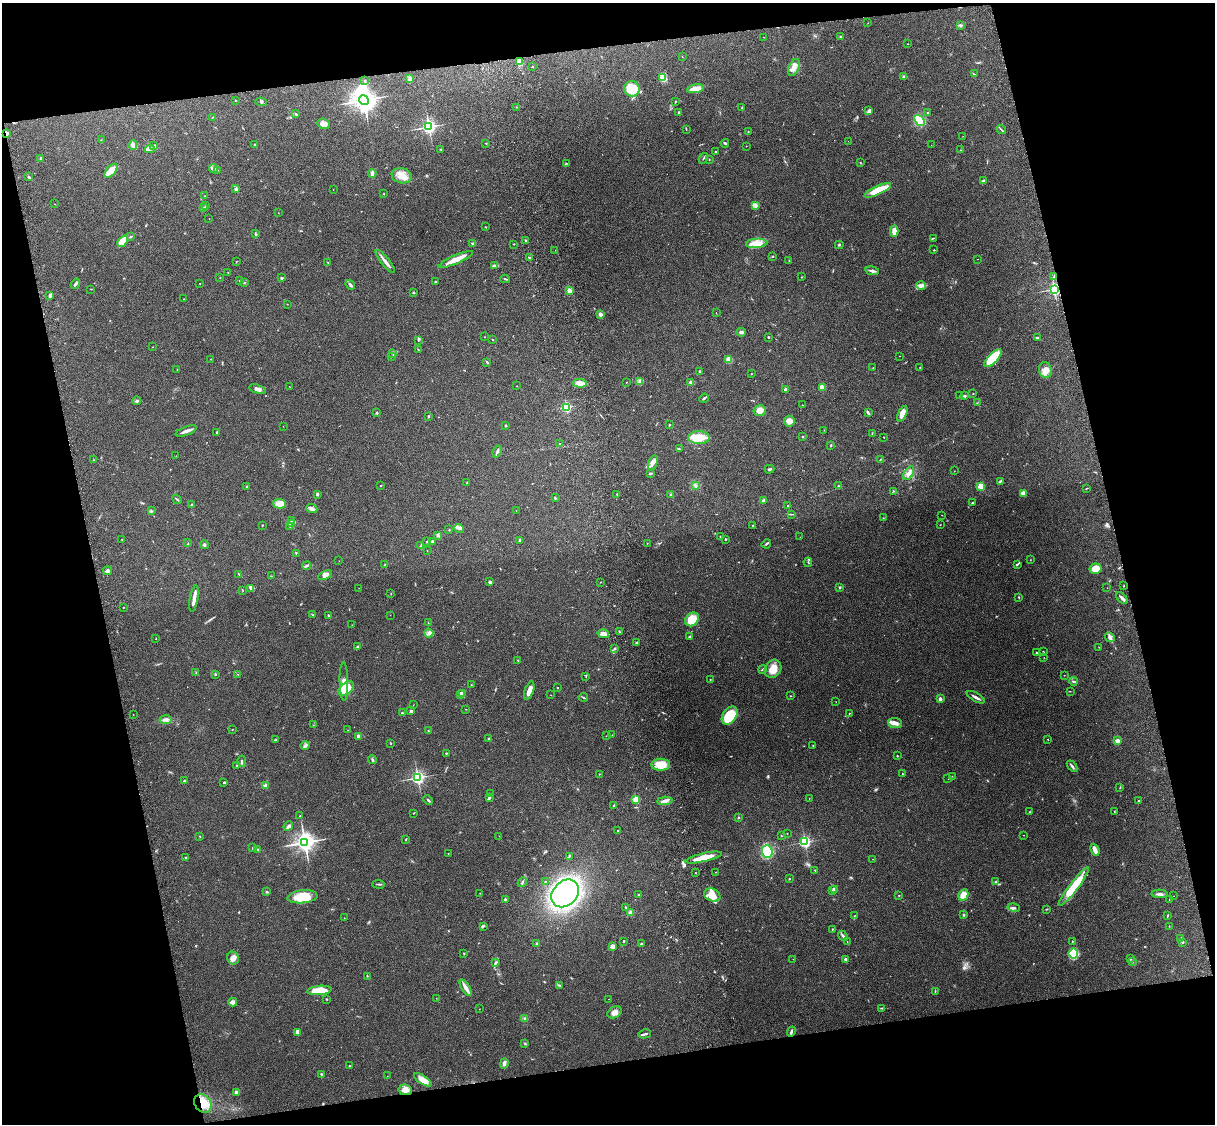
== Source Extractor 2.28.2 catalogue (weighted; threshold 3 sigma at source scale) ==
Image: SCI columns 119-4967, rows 164-4650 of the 5088 x 4927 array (HDU 1 of 3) = the unmasked area's bounding box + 8 px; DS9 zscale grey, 4 x 4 block average (1 PNG px = mean of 4 x 4 image px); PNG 1217 x 1126 px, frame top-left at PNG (2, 3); each listed source drawn as its Kron ellipse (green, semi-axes under 4 px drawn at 4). Shown black and unused: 25% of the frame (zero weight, under 3 of 4 exposures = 6% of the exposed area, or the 3 px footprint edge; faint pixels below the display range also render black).
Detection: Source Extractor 2.28.2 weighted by HDU 2 'WHT'. Background 0.217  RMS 0.0083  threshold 0.0375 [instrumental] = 3 sigma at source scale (4.5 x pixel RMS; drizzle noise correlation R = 1.50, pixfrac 1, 0.05/0.05 arcsec/px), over >= 5 px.
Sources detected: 475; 5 too faint to see at this stretch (4 x 4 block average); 1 inside a brighter object's white glare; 2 cosmic-ray / hot-pixel residue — neither listed nor drawn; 8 coinciding with a brighter row at this scale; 14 inside a brighter listed object's ellipse — not listed separately; the other 445 listed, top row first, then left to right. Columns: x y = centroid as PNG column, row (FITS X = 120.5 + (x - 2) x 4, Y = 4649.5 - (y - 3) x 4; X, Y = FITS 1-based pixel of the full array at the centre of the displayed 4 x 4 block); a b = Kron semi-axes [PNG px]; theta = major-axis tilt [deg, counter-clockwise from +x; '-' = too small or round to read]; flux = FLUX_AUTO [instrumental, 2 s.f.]
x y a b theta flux
868 23 2 2 - 1.2
960 25 4 2 - 5.8
764 37 2 2 - 0.95
840 37 2 2 - 5.9
908 44 2 2 - 1.8
682 57 2 2 - 1.8
519 62 4 3 - 23
532 67 2 2 - 2.1
794 67 9 5 68 29
974 74 2 2 - 2
904 76 2 2 - 8.8
663 77 4 3 - 10
409 79 2 2 - 3.3
365 81 3 2 - 2.5
632 89 8 7 - 180
695 89 8 3 10 54
364 100 5 4 - 3100
235 101 2 2 - 1.6
261 102 5 3 - 9
675 102 2 2 - 3.4
516 107 2 2 - 2.1
742 108 2 2 - 2.2
869 111 4 2 - 22
679 112 4 2 - 4.5
928 113 3 2 - 3
296 114 3 2 - 4.4
212 117 2 2 - 1.5
919 120 6 4 -49 160
324 124 6 5 - 31
429 127 3 3 - 1100
686 129 2 2 - 1.7
1001 130 5 2 - 5.2
748 131 2 2 - 2.2
6 133 2 2 - 84
963 136 2 2 - 0.8
101 140 2 2 - 1.5
848 141 2 2 - 0.73
485 143 2 2 - 1.5
725 143 4 2 - 7
133 145 5 3 - 14
255 145 2 2 - 9.9
931 145 2 2 - 0.5
153 146 3 3 - 7.2
746 146 2 2 - 1.3
150 149 5 2 - 13
441 149 2 2 - 4.1
961 150 2 2 - 1.5
715 152 2 2 - 2.5
41 158 3 2 - 4.2
703 158 6 2 61 6.8
709 160 2 2 - 1.5
566 163 2 2 - 4.1
860 163 2 2 - 2.1
213 169 4 2 - 9.9
217 170 2 2 - 2.6
111 171 8 4 50 56
372 173 4 3 - 11
402 176 10 7 -12 52
28 177 3 2 - 5.9
984 181 4 2 - 13
236 188 3 2 - 6.1
333 189 2 2 - 1.1
878 190 14 4 25 110
384 194 2 2 - 2.5
204 196 2 2 - 1.5
55 204 2 2 - 1.4
755 205 4 3 - 10
206 206 2 2 - 1.6
203 208 2 2 - 3.4
278 213 2 2 - 1
209 219 2 2 - 0.85
486 227 2 2 - 1.5
894 231 6 3 87 40
255 234 2 2 - 2
131 236 3 2 - 4
933 238 3 2 - 2.9
525 240 2 2 - 3.7
123 241 6 4 49 87
757 243 10 4 4 64
472 244 3 2 - 3.3
514 244 2 2 - 2.8
839 245 4 2 - 4
555 250 2 2 - 1.4
934 250 2 2 - 5.3
772 256 3 2 - 3
530 258 3 2 - 6
456 259 18 3 23 59
978 259 2 2 - 1.1
789 260 2 2 - 2.2
236 261 2 2 - 1.5
385 261 14 2 -52 25
327 262 2 2 - 1.9
495 266 3 2 - 19
872 271 7 2 -10 14
228 272 2 2 - 2.3
801 277 2 2 - 2.6
1053 277 2 2 - 2
220 278 2 2 - 2
282 278 2 2 - 8.6
505 279 5 2 - 5
239 280 2 2 - 1.7
435 281 2 2 - 2.5
200 283 2 2 - 3
244 283 2 2 - 2.6
75 284 5 2 - 12
350 285 5 2 - 12
921 286 5 4 - 17
91 289 2 2 - 2
1054 289 2 2 - 870
569 291 2 2 - 110
413 293 3 2 - 4.2
50 295 3 2 - 10
184 299 2 2 - 1.4
287 304 2 2 - 1.6
716 313 2 2 - 1.7
600 314 2 2 - 70
741 332 5 3 - 13
484 337 2 2 - 1.3
769 337 2 2 - 3.5
1038 338 4 2 - 5.6
493 339 2 2 - 2.4
418 341 2 2 - 1.2
153 347 2 2 - 1.5
418 350 2 2 - 1.5
393 353 3 2 - 4.8
900 356 2 2 - 1.4
391 357 2 2 - 1.5
993 358 11 4 46 240
211 359 2 2 - 2.1
729 360 2 2 - 170
487 362 3 2 - 5.5
920 367 2 2 - 2.2
873 368 2 2 - 2.1
177 370 2 2 - 1.2
1045 370 8 6 -76 30
700 371 3 2 - 5.2
751 374 2 2 - 4
639 381 3 2 - 7.5
626 382 2 2 - 1.4
691 382 2 2 - 52
580 383 7 4 -4 42
289 386 2 2 - 1.1
517 386 2 2 - 1.8
822 387 2 2 - 160
257 389 8 3 -16 18
785 389 2 2 - 32
973 394 2 2 - 1.8
960 396 2 2 - 3.1
965 396 3 2 - 7.1
704 398 5 2 - 6.9
136 401 5 2 - 8.8
977 403 2 2 - 1.3
802 405 2 2 - 2.2
566 407 2 2 - 580
760 410 6 5 - 33
868 412 4 2 - 6.9
377 413 2 2 - 19
902 414 8 3 64 46
428 416 3 2 - 5.4
789 421 5 5 - 34
505 425 3 2 - 4.1
669 425 3 2 - 4
283 426 2 2 - 1
824 430 2 2 - 1.4
186 431 11 2 20 26
216 432 3 2 - 3.7
872 433 3 2 - 2.1
803 437 2 2 - 3.1
884 437 2 2 - 2.4
699 438 11 6 -1 75
560 444 2 2 - 2.3
831 445 3 2 - 3.8
679 449 2 2 - 2.6
497 452 6 3 65 10
176 456 2 2 - 1.4
93 460 2 2 - 1.6
880 460 4 2 - 3.4
653 463 8 3 71 20
769 469 5 2 - 8
954 471 2 2 - 1.1
650 473 4 2 - 7.4
909 473 7 4 58 25
1000 481 4 2 - 5.3
467 483 3 2 - 3.6
381 485 2 2 - 2.9
695 485 3 2 - 6.1
247 486 2 2 - 3.1
838 486 2 2 - 3.6
981 486 4 3 - 47
1086 488 3 2 - 3.5
894 491 2 2 - 2.9
1023 493 4 3 - 26
317 494 2 2 - 7.4
617 494 2 2 - 2.7
671 494 2 2 - 2.1
555 498 2 2 - 3.3
177 499 5 2 - 6.4
764 501 4 2 - 19
972 503 3 2 - 3.3
280 504 6 5 - 50
192 505 3 2 - 3.3
787 506 2 2 - 2.5
312 509 6 3 -21 18
151 510 2 2 - 2.1
516 511 2 2 - 1.1
791 514 4 2 - 4.9
942 515 2 2 - 1.4
883 518 2 2 - 1.6
291 520 2 2 - 3
292 523 2 2 - 5.6
262 525 2 2 - 2.4
940 525 2 2 - 1.5
290 526 2 2 - 3.2
753 526 2 2 - 3.4
459 528 5 2 - 9.5
449 530 2 2 - 3.1
438 535 4 3 - 8.5
720 537 3 2 - 2.6
800 537 2 2 - 0.96
122 539 2 2 - 1.7
725 539 2 2 - 10
519 540 4 2 - 4.7
427 541 3 2 - 2.6
432 541 2 2 - 13
188 543 2 2 - 1.4
647 543 2 2 - 1.3
204 544 5 3 - 7.4
766 544 5 2 - 5.3
421 546 2 2 - 3.1
427 551 2 2 - 1.6
296 553 2 2 - 2.8
1030 560 2 2 - 1.4
339 561 2 2 - 0.63
808 562 5 2 - 4.9
385 564 2 2 - 1.8
1017 564 4 2 - 6.5
306 566 4 2 - 7.5
1095 569 6 5 - 55
107 571 4 3 - 14
239 574 2 2 - 2.2
325 575 7 3 27 21
272 576 2 2 - 1.3
490 582 4 3 - 7
600 582 2 2 - 2.3
1124 586 2 2 - 1.3
840 587 2 2 - 4.6
359 588 2 2 - 1.1
1107 588 2 2 - 1
250 589 2 2 - 2
242 590 2 2 - 2.2
391 593 2 2 - 1.4
1019 597 2 2 - 2.9
194 598 13 2 80 46
1122 598 7 3 -46 14
123 607 2 2 - 1.5
313 614 2 2 - 2.1
328 615 3 2 - 2.9
390 615 2 2 - 1.2
692 619 7 6 - 92
428 623 2 2 - 2.1
352 625 2 2 - 1.8
619 632 2 2 - 2.4
429 633 4 3 - 12
603 634 6 4 -15 22
690 637 2 2 - 3.9
1110 637 5 2 - 10
156 639 2 2 - 1.3
637 643 3 2 - 7.3
358 647 3 2 - 4.5
1099 647 2 2 - 1.2
615 649 3 2 - 4.8
1043 651 2 2 - 2.4
1037 652 2 2 - 8.3
1044 658 2 2 - 2.9
518 660 2 2 - 2.3
762 669 4 2 - 4.3
773 669 9 8 - 60
196 672 2 2 - 2.7
215 674 2 2 - 3.6
238 674 2 2 - 1.1
1064 675 2 2 - 1
586 676 2 2 - 1.3
710 679 2 2 - 2.5
344 681 19 4 -89 34
1073 681 4 2 - 7.3
471 685 2 2 - 1.5
557 688 2 2 - 3
346 689 9 5 37 160
529 691 10 3 71 40
1070 691 2 2 - 1.5
462 693 2 2 - 13
460 694 4 2 - 6.5
551 695 2 2 - 1.3
791 696 2 2 - 2.3
583 697 4 2 - 5.1
976 697 10 2 -29 18
940 699 2 2 - 50
836 702 2 2 - 1.2
413 705 2 2 - 0.82
466 709 2 2 - 2.2
411 711 3 2 - 6.2
402 713 2 2 - 5.6
849 713 2 2 - 2.4
133 714 2 2 - 1.1
730 715 10 6 53 200
165 720 6 3 9 17
895 723 7 5 -7 27
313 725 2 2 - 1.5
232 729 2 2 - 2.1
348 730 2 2 - 0.87
428 731 2 2 - 2.9
612 735 2 2 - 0.93
358 736 2 2 - 53
606 736 2 2 - 1.5
489 738 3 2 - 3.5
1047 739 2 2 - 1.7
276 740 4 2 - 4.3
1117 741 2 2 - 120
391 743 2 2 - 2.6
305 745 4 2 - 6.6
813 745 3 2 - 1.8
446 753 2 2 - 4.2
897 756 2 2 - 3.4
372 760 4 2 - 5.4
242 761 6 2 -88 7.3
661 765 9 6 0 94
237 766 2 2 - 2.4
1072 766 6 2 -49 10
902 773 2 2 - 1.8
599 774 2 2 - 2.6
952 776 2 2 - 1.2
418 777 3 3 - 1000
948 779 2 2 - 1.1
185 781 2 2 - 7.4
224 782 4 2 - 4.8
265 786 2 2 - 89
1120 787 2 2 - 3.2
490 793 2 2 - 1.5
489 798 4 2 - 6.4
809 798 2 2 - 0.98
636 799 2 2 - 200
428 800 5 2 - 6.9
665 801 7 3 4 20
1138 801 2 2 - 4
614 806 3 2 - 8.1
1114 811 2 2 - 2.4
1030 812 2 2 - 3.3
413 813 2 2 - 2.2
299 816 2 2 - 1.5
738 817 2 2 - 2.8
288 826 5 3 - 14
618 831 2 2 - 4.2
787 833 2 2 - 1.4
1024 835 2 2 - 1.1
200 836 2 2 - 2.6
499 836 2 2 - 0.83
781 836 2 2 - 1.5
406 839 3 2 - 3.2
305 842 4 3 - 2500
805 842 2 2 - 780
253 848 3 2 - 5.3
258 850 2 2 - 3.2
1095 850 6 2 -66 40
767 851 6 5 - 180
448 853 2 2 - 1.8
569 856 3 2 - 4
186 857 2 2 - 3.3
704 857 19 4 13 83
873 859 2 2 - 1.3
815 870 3 2 - 3.1
716 872 2 2 - 1.3
696 873 2 2 - 4.4
789 879 2 2 - 6.6
545 881 2 2 - 1.7
522 882 5 2 - 6.1
996 882 3 2 - 5
379 884 6 2 -3 6
1074 887 24 4 52 170
834 889 4 2 - 11
832 891 3 2 - 6.8
267 892 2 2 - 5.1
480 893 2 2 - 1.4
565 893 15 12 46 1100
1160 894 8 3 -3 16
639 895 2 2 - 18
712 895 8 6 -24 70
899 895 2 2 - 1.8
963 895 6 4 61 50
1173 896 2 2 - 1
302 897 15 6 5 120
505 900 3 2 - 4.5
1169 900 2 2 - 2.5
625 907 2 2 - 7.1
1014 907 6 2 -13 8.9
1046 909 3 2 - 2.7
631 912 3 2 - 25
855 915 2 2 - 1.9
964 915 2 2 - 5.5
1167 916 3 2 - 3.8
344 918 2 2 - 1.8
483 926 2 2 - 3.2
1169 926 2 2 - 1.8
832 929 2 2 - 6.3
843 936 6 2 -49 9.5
1181 938 2 2 - 3.8
624 941 2 2 - 16
847 942 2 2 - 1.2
1072 942 2 2 - 3
1182 942 3 2 - 5.3
641 943 2 2 - 2.9
537 944 3 2 - 8.1
612 946 4 4 - 15
464 953 2 2 - 2.6
1073 954 5 5 - 140
233 958 6 5 - 27
793 959 2 2 - 0.97
845 959 2 2 - 25
1131 959 2 2 - 3.4
1132 962 2 2 - 2.4
495 963 3 2 - 4.3
367 976 2 2 - 2.8
559 985 2 2 - 2.5
466 988 9 3 -59 32
319 990 12 4 6 97
935 992 3 2 - 3.3
436 998 2 2 - 1.2
327 999 2 2 - 3.6
609 999 2 2 - 1.2
233 1002 4 3 - 25
882 1008 3 2 - 4.2
479 1009 2 2 - 1.4
615 1012 7 5 31 27
525 1018 3 2 - 6.3
297 1032 4 2 - 19
791 1032 5 2 - 8.9
645 1034 6 2 12 9.4
525 1044 2 2 - 2.5
504 1063 5 3 - 17
349 1066 2 2 - 3.2
321 1074 2 2 - 3.4
387 1076 2 2 - 0.93
423 1080 10 4 -34 52
405 1090 7 5 -7 36
236 1092 2 2 - 48
203 1103 10 8 -49 74
Overlapping masked pixels (flux is a lower limit): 3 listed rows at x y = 6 133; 1054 289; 203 1103
Diffuse or blended objects may show on this block-average render without a row.